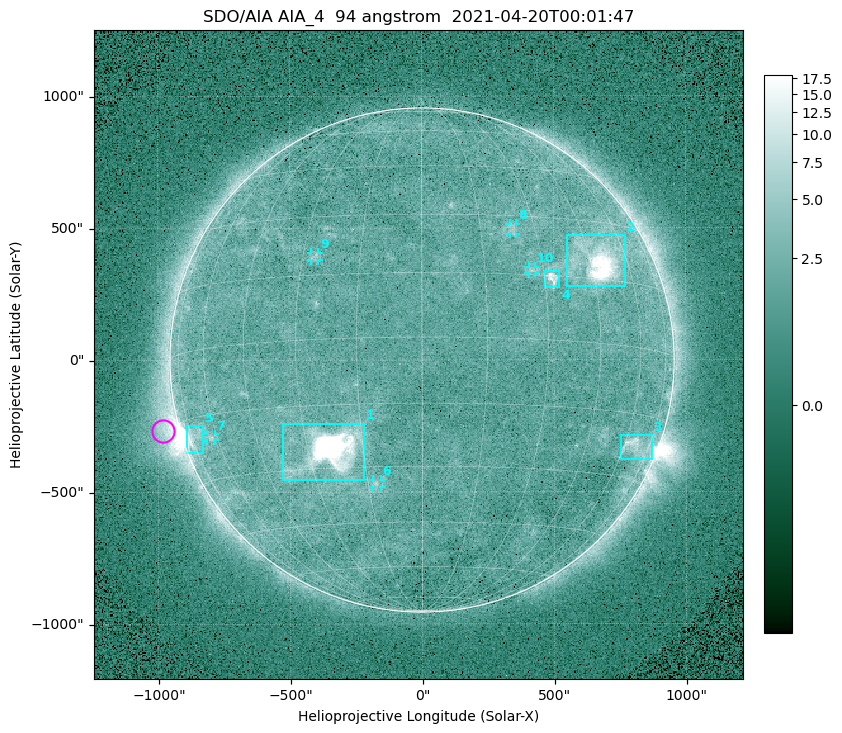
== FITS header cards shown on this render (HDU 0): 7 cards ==
TELESCOP= 'SDO/AIA '
INSTRUME= 'AIA_4   '
WAVELNTH=                   94
WAVEUNIT= 'angstrom'
DATE-OBS= '2021-04-20T00:01:47.12'
CTYPE1  = 'HPLN-TAN'
CTYPE2  = 'HPLT-TAN'

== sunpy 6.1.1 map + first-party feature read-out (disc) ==
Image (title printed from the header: SDO/AIA AIA_4  94 angstrom  2021-04-20T00:01:47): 512 x 512 px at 4.8 arcsec/px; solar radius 955 arcsec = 199 px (full disc in frame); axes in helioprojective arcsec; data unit not stated in the header (colour bar unlabelled)
Orientation: roll -0.138 deg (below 1 deg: not rotated)
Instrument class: DISC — disc imager (sunpy class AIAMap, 94 A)
Bright regions (active regions / flare kernels): reference = the median radial profile (limb darkening/brightening removed); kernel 5 px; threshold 5 sigma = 2.51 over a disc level ~1.78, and >= 1.15x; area >= 9 px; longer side >= 5 px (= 24 arcsec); searched inside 0.97 R_sun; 10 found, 10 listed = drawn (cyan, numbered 1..; 5 of them under ~33 arcsec drawn as corner ticks so the feature stays visible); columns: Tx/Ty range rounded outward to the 10 arcsec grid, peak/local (2 s.f.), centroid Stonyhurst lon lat
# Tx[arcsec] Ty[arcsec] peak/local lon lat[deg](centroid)
1 -530..-220 -460..-240 1080 -23 -26
2 550..770 280..470 50 +48 +20
3 750..870 -380..-280 4.4 +66 -22
4 460..520 270..340 6.4 +32 +14
5 -900..-830 -350..-250 6.5 -73 -19
6 -190..-160 -480..-450 3.1 -13 -34
7 -820..-780 -300..-280 3 -63 -20
8 330..360 470..520 2.8 +24 +26
9 -420..-390 380..410 2.9 -27 +20
10 400..430 330..360 2.8 +27 +16
Off-limb structures (1.02-1.3 R_sun): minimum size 50 px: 5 found; the strongest spans PA ~85..115 deg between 1.02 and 1.21 R_sun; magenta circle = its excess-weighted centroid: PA ~105 deg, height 1.06 R_sun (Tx ~-980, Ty ~-270 arcsec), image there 4.5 x the reference